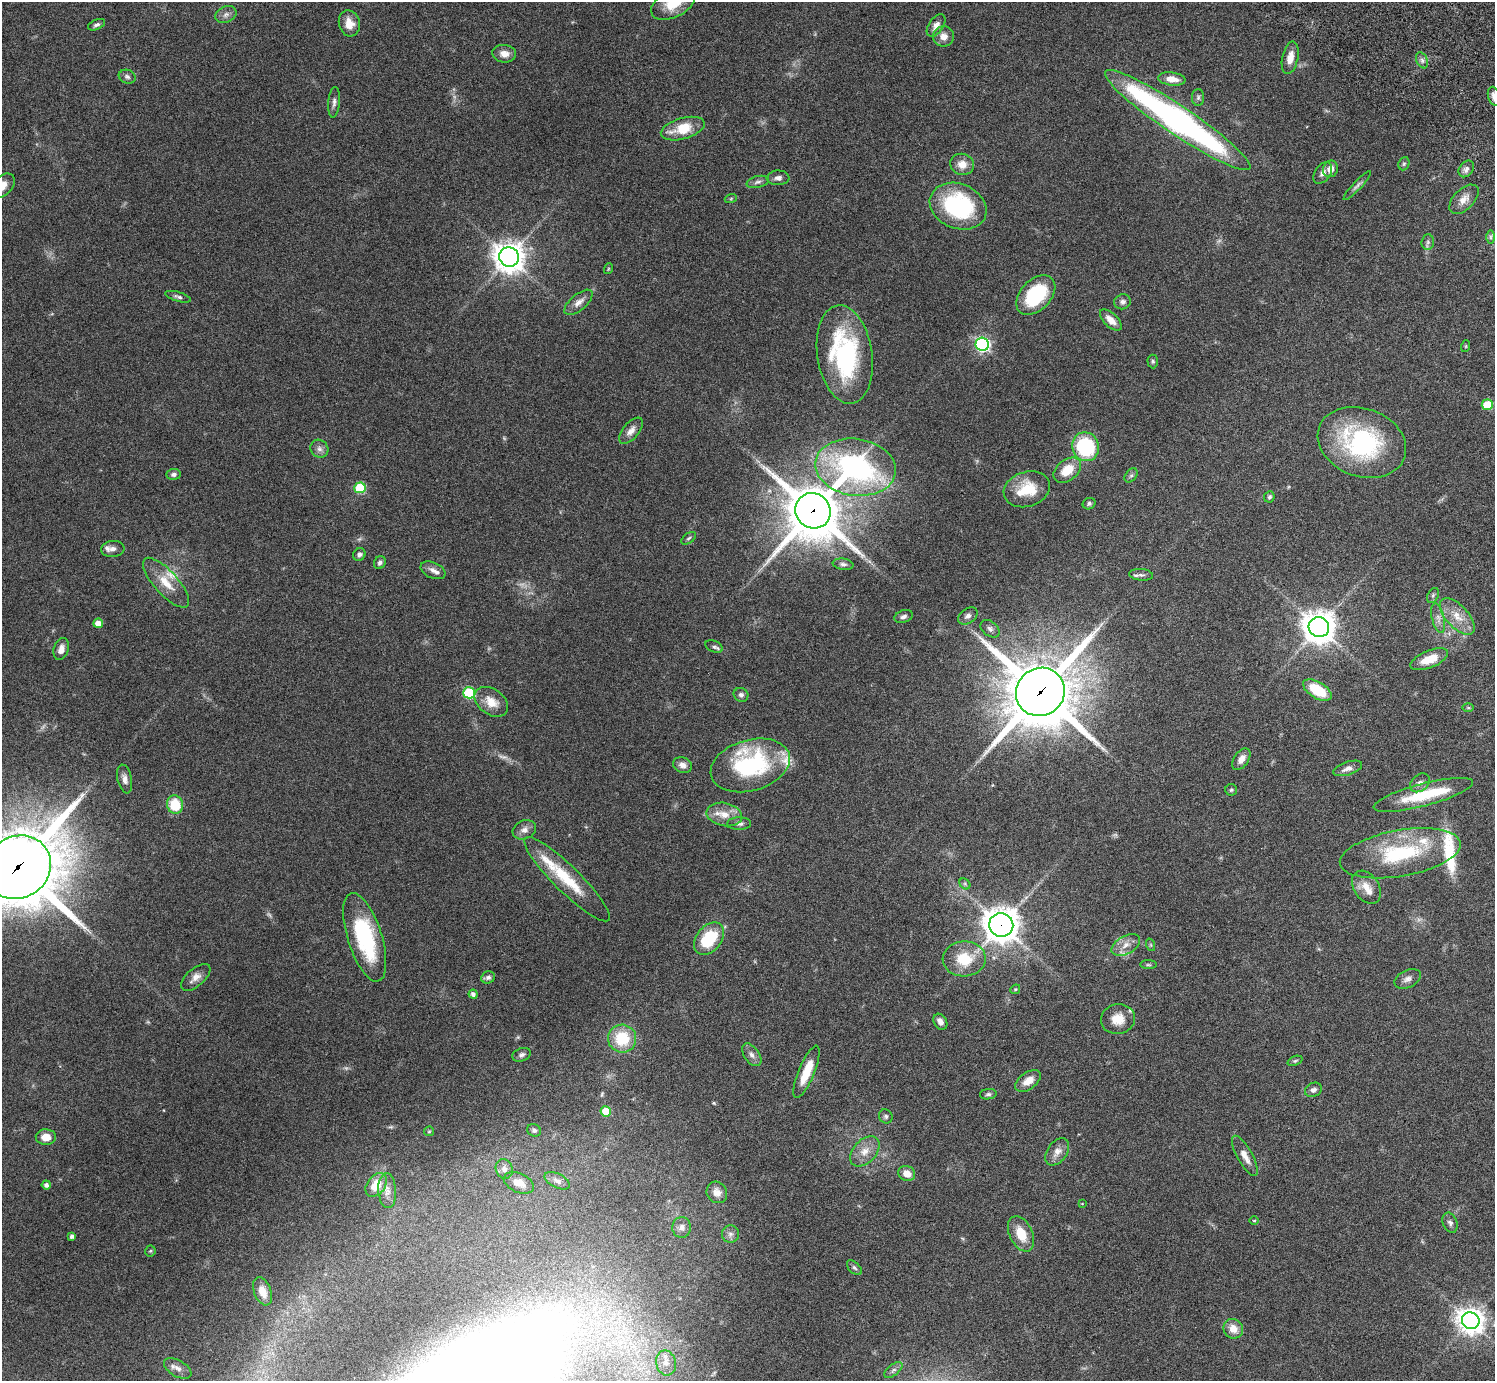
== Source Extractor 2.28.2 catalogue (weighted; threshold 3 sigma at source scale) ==
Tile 10 of 4 x 4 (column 2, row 3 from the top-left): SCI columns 1539-3031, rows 1727-3105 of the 6059 x 6069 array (HDU 1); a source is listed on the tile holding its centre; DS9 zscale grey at full resolution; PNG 1497 x 1383 px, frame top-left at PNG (2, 2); each listed source drawn as its Kron ellipse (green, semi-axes under 4 px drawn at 4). Shown black and unused: <1% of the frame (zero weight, under 3 of 6 exposures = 3% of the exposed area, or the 3 px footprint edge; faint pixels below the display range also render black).
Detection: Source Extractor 2.28.2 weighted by HDU 2 'WHT'; one run over the whole footprint, this tile lists its part. Background 0.0836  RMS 0.0047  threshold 0.0192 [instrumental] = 3 sigma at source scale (4.09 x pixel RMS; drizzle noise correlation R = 1.36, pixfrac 0.8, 0.05/0.05 arcsec/px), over >= 5 px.
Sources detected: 171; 9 too faint to see at this stretch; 2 inside a brighter object's white glare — neither listed nor drawn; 10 inside a brighter listed object's ellipse — not listed separately; the other 150 listed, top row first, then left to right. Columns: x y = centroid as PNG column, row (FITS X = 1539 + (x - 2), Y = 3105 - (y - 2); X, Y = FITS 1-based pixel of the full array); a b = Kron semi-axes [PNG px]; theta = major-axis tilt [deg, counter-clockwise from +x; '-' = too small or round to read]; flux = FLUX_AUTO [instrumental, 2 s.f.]
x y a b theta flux
673 4 23 13 27 10
226 15 11 8 22 2
349 23 13 10 -75 4.9
97 25 9 5 23 1.1
936 25 13 7 57 2.7
944 36 10 10 - 3.3
504 54 12 9 -7 3.3
1290 58 16 8 78 4.6
1422 60 8 5 -65 1.2
127 77 8 6 -19 1.3
1172 79 13 6 -7 4.8
1494 96 10 6 -73 2.1
1198 97 8 6 89 1
334 102 15 5 85 1.7
1178 120 87 14 -34 160
683 129 23 10 16 11
962 164 12 10 -18 4.3
1404 164 7 5 68 0.8
1330 169 8 7 - 3.2
1466 169 9 7 52 1.5
1323 173 12 7 55 2
778 178 11 7 3 1.9
758 182 11 6 13 1.5
2 186 15 9 42 4.8
1357 186 19 4 47 1.4
731 198 6 4 20 0.58
1464 199 18 10 45 3.6
958 206 29 22 -22 48
1491 237 7 4 -90 0.77
1428 242 8 6 86 1.1
509 257 10 9 - 580
608 269 5 3 - 0.43
1036 295 23 15 46 28
178 297 13 4 -16 1.2
579 302 17 8 40 3.2
1122 302 8 7 - 1.5
1111 320 13 6 -44 3.9
982 344 7 6 - 95
1466 346 6 4 72 0.42
845 355 50 27 -82 59
1153 361 7 5 -87 0.78
1487 405 5 5 - 16
631 431 16 8 50 2.9
1362 442 45 34 -20 58
1086 447 14 13 - 38
319 449 9 8 - 1.9
855 467 40 28 -8 110
1067 470 15 10 38 9.1
174 474 7 5 6 1.3
1131 475 8 5 52 1.1
360 488 5 5 - 24
1027 489 24 17 18 14
1269 497 6 5 - 0.83
1089 504 6 5 - 0.85
813 511 18 17 - 2300
689 538 8 5 37 0.83
113 549 12 8 6 2
359 554 7 6 - 1.2
380 563 7 5 55 1.4
843 564 10 5 -9 1.3
433 570 13 7 -24 2.3
1141 575 12 5 -5 1.5
166 583 32 11 -48 8.4
1433 595 8 5 64 0.79
904 616 9 6 20 1.4
968 616 11 7 35 1.8
1457 616 22 11 -47 6.9
1438 618 15 6 -77 2.3
98 623 5 4 - 3.9
1319 627 10 10 - 710
990 629 10 7 -39 1.6
714 647 9 5 -24 1.1
61 649 11 7 73 2.6
1429 659 20 8 22 8.3
1317 690 16 8 -31 14
1040 692 25 23 42 3400
469 693 6 5 - 30
741 695 7 6 - 1.3
491 702 19 12 -36 6.7
1468 708 6 4 -1 0.52
1241 759 12 7 57 3.2
683 765 9 7 -21 2.4
750 765 41 25 16 48
1348 768 15 6 18 2.4
125 779 14 7 -78 2.3
1420 783 11 8 42 2
1231 790 6 6 - 0.68
1423 795 51 11 15 20
175 805 9 8 - 13
724 814 18 11 -11 5.6
739 823 12 6 0 1.5
524 830 12 9 23 2.5
1400 853 61 23 10 39
18 867 34 31 32 3900
567 879 59 13 -44 19
965 884 6 4 -46 0.72
1366 887 18 12 -55 5.3
1001 925 12 12 - 760
365 937 46 17 -72 42
709 939 18 12 51 20
1126 945 15 9 29 3.8
1151 945 6 4 -71 0.52
964 959 21 17 3 14
1148 965 8 4 0 0.64
196 977 18 9 41 3.2
488 977 7 6 - 1.4
1408 979 14 8 25 2.2
1015 989 5 4 - 0.58
473 994 4 4 - 1.6
1118 1019 17 15 14 6.8
940 1022 8 6 -59 2.3
622 1039 14 14 - 17
522 1055 9 6 20 1.4
752 1055 13 7 -55 2.1
1295 1061 8 4 21 0.71
806 1072 28 8 67 9.4
1028 1081 14 8 36 4.8
1313 1090 9 6 23 1.6
988 1094 8 5 7 0.97
606 1111 5 5 - 10
886 1116 7 6 - 1
534 1130 7 6 - 1
429 1131 5 4 - 0.5
46 1137 10 8 -2 4.1
865 1151 18 11 47 5.4
1057 1152 15 10 55 3.5
1245 1156 23 7 -61 4.2
504 1169 10 8 -69 2.1
907 1173 8 7 - 4.2
557 1181 14 7 -26 2
519 1183 16 9 -25 4.4
46 1185 4 4 - 1.3
376 1185 13 9 53 7.9
387 1191 17 9 -86 3.1
717 1192 11 10 - 2.9
1082 1204 3 2 - 0.24
1254 1220 4 3 - 0.37
1450 1223 10 7 -68 1.5
682 1227 10 9 - 2.3
730 1234 8 8 - 1.6
1021 1234 19 11 -64 8.6
72 1236 4 4 - 1.4
150 1251 5 5 - 0.58
854 1268 9 5 -44 1
262 1291 15 8 -69 4.7
1471 1321 9 8 - 480
1233 1329 10 9 - 5
666 1363 12 10 -78 3.2
178 1368 15 8 -30 2.5
893 1370 11 5 38 1.4
Overlapping masked pixels (flux is a lower limit): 4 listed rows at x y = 813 511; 1040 692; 18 867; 1001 925
Isophote crosses this tile's border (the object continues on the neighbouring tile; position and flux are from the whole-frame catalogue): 4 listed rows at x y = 673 4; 1494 96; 2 186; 18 867